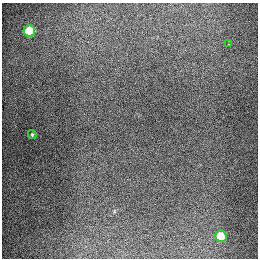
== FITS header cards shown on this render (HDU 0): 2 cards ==
NAXIS1  =                  256
NAXIS2  =                  256

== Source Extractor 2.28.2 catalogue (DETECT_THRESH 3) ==
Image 256 x 256 px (HDU 0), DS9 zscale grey, 1 PNG px = 1 image px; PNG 260 x 260 px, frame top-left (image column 1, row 256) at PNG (2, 3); each listed source drawn as its Kron ellipse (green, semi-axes under 4 px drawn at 4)
Background 1290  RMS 26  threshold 79.5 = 3 sigma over >= 5 px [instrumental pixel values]
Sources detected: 4; all 4 listed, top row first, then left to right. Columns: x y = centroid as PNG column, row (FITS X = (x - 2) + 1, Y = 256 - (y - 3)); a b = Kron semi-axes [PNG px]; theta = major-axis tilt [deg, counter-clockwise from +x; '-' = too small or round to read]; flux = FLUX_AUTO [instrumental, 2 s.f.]
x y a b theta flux
29 31 6 5 - 82000
228 44 2 2 - 1200
32 134 4 3 - 2300
221 236 6 5 - 64000